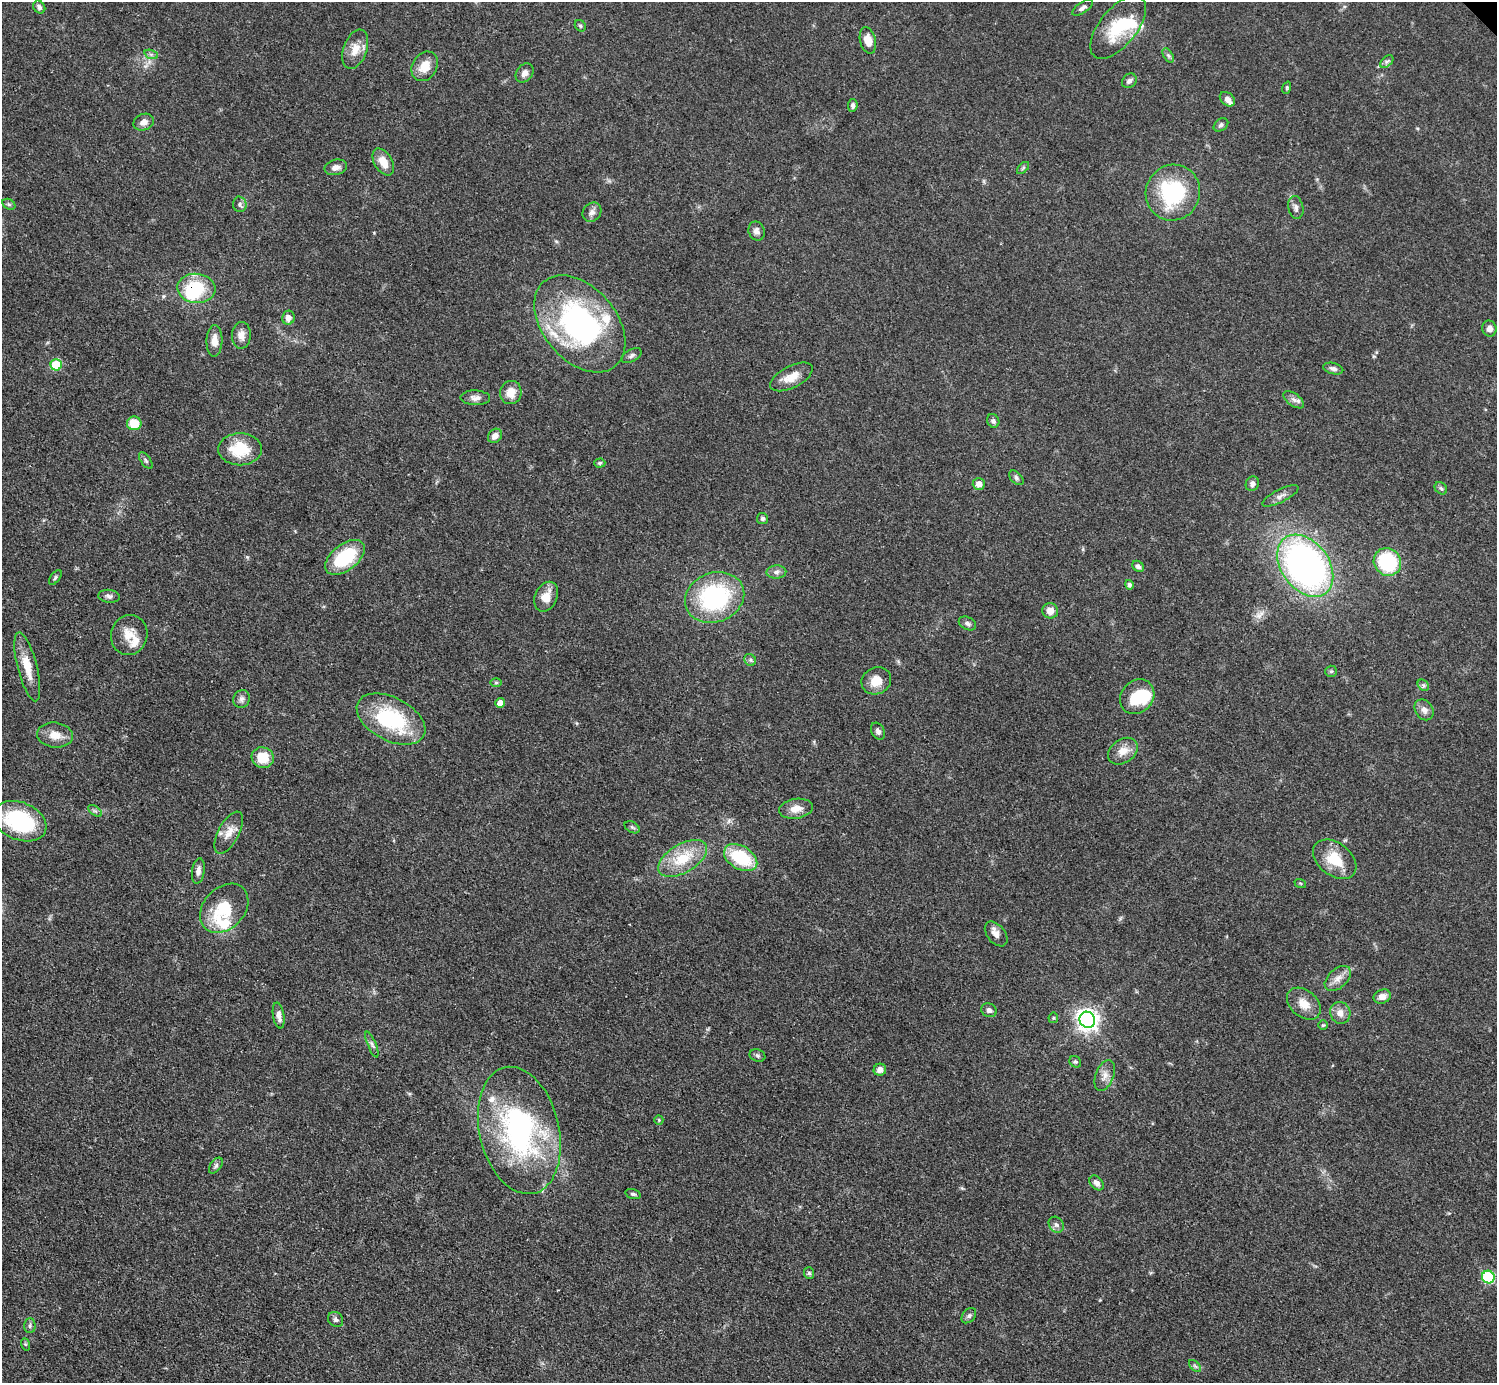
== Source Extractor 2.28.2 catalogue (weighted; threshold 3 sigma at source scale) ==
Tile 7 of 4 x 4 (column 3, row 2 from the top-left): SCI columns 2990-4484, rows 3061-4441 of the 5980 x 5979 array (HDU 1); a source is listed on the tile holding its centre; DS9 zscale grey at full resolution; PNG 1499 x 1385 px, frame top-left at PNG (2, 2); each listed source drawn as its Kron ellipse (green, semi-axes under 4 px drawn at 4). Shown black and unused: <1% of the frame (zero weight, under 3 of 4 exposures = <1% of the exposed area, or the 3 px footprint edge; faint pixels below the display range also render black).
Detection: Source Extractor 2.28.2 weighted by HDU 2 'WHT'; one run over the whole footprint, this tile lists its part. Background 0.049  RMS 0.0048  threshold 0.0217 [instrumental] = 3 sigma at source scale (4.5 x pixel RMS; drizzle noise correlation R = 1.50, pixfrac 1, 0.05/0.05 arcsec/px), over >= 5 px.
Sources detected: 128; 3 inside a brighter object's white glare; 1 long thin detection or spike segment (spike, bleed or trail) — neither listed nor drawn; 6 inside a brighter listed object's ellipse — not listed separately; the other 118 listed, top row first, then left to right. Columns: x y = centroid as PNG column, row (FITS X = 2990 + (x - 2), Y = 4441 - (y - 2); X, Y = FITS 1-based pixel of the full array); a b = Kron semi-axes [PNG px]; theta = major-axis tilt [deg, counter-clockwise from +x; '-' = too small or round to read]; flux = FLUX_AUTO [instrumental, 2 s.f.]
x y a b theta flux
39 7 7 5 -53 1.5
1083 8 12 5 34 1.7
580 26 6 5 - 0.87
1118 27 37 18 51 24
868 40 13 8 -76 5.5
355 49 20 11 70 6.6
151 54 7 4 -19 1
1168 55 8 4 -58 1.1
1387 62 8 5 44 1.2
425 66 16 12 59 7.6
524 73 10 8 53 2.5
1129 81 8 6 44 1.6
1287 88 6 4 72 0.64
1227 99 8 6 -41 2.6
853 105 6 4 83 1.3
144 122 10 8 22 2.8
1221 125 8 5 37 1.2
383 162 15 9 -59 6.3
336 167 11 7 13 2.7
1023 168 7 4 45 0.89
1173 193 28 27 - 41
9 204 7 5 -30 0.94
240 204 8 6 -76 1.5
1296 207 12 7 -79 2.2
592 212 10 8 49 2.2
757 231 10 8 -68 2.2
196 288 19 14 -5 24
288 318 7 6 - 3
580 324 55 36 -49 110
1489 329 8 7 - 2.5
241 335 13 9 87 3.5
214 341 16 8 88 4.5
632 356 11 6 29 1.4
56 365 5 5 - 22
1333 369 10 5 -13 1.6
791 377 23 10 27 6.6
511 392 12 10 75 6
475 398 15 7 -1 2.6
1294 400 12 6 -36 2.1
993 421 7 6 - 1.2
134 423 7 7 - 10
495 436 8 6 46 3
240 449 22 16 1 17
146 460 10 4 -55 1.1
600 463 5 4 - 0.77
1016 478 8 5 -46 1.2
979 484 6 6 - 3.1
1252 484 7 6 - 1.8
1441 488 7 5 -43 0.93
1280 496 20 6 26 2.7
762 518 5 5 - 0.98
345 557 23 13 38 29
1387 562 14 13 - 35
1138 566 6 5 - 1.4
1305 566 34 23 -53 210
776 572 10 6 2 1.9
55 578 8 4 53 0.97
1129 585 5 4 - 1.3
109 596 11 6 -5 1.7
546 597 15 11 65 6.1
715 597 30 24 21 58
1050 611 8 7 - 4
967 623 9 6 -27 1.3
129 635 20 18 74 8.3
750 660 6 5 - 0.98
27 667 35 9 -76 9.7
1331 671 6 5 - 0.74
876 681 15 13 28 7
496 683 6 4 0 0.68
1423 685 6 5 - 0.96
1137 697 18 16 48 16
242 699 9 8 - 1.9
500 703 5 5 - 3.4
1424 710 11 8 -56 2.8
391 719 37 21 -27 43
878 731 9 6 -61 1.8
55 735 18 12 -6 6.2
1123 751 16 11 35 5.6
263 758 11 10 - 11
796 809 17 10 9 5.1
95 811 8 4 -36 1
20 821 28 18 -23 43
632 827 8 5 -30 0.94
229 833 23 10 62 5.8
683 858 27 14 31 16
741 858 18 11 -30 26
1335 859 24 16 -38 13
198 871 13 6 82 2.5
1300 883 6 3 -18 0.51
224 908 27 20 46 19
996 934 14 9 -51 3.4
1338 978 15 9 42 4.2
1382 997 9 7 22 2.9
1304 1004 19 13 -41 6.6
989 1010 8 6 -30 2
1340 1013 11 10 - 3.8
279 1016 13 5 -80 2.6
1053 1018 5 5 - 0.63
1087 1020 8 7 - 310
1323 1025 5 5 - 0.57
372 1044 14 3 -68 1.4
757 1055 8 6 -20 1
1075 1062 6 5 - 0.83
880 1070 6 6 - 2.7
1105 1075 16 9 69 3.7
659 1120 5 4 - 0.53
519 1130 65 40 -77 100
216 1166 9 5 53 1.3
1097 1183 8 6 -49 2
633 1194 8 4 -15 1
1056 1225 8 7 - 1.6
809 1273 6 5 - 0.92
1488 1277 6 6 - 36
969 1316 9 6 49 1.2
336 1320 8 7 - 1.4
30 1326 7 5 88 1.2
25 1344 6 4 -71 0.67
1195 1366 7 4 -45 0.88
Overlapping masked pixels (flux is a lower limit): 1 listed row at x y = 196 288